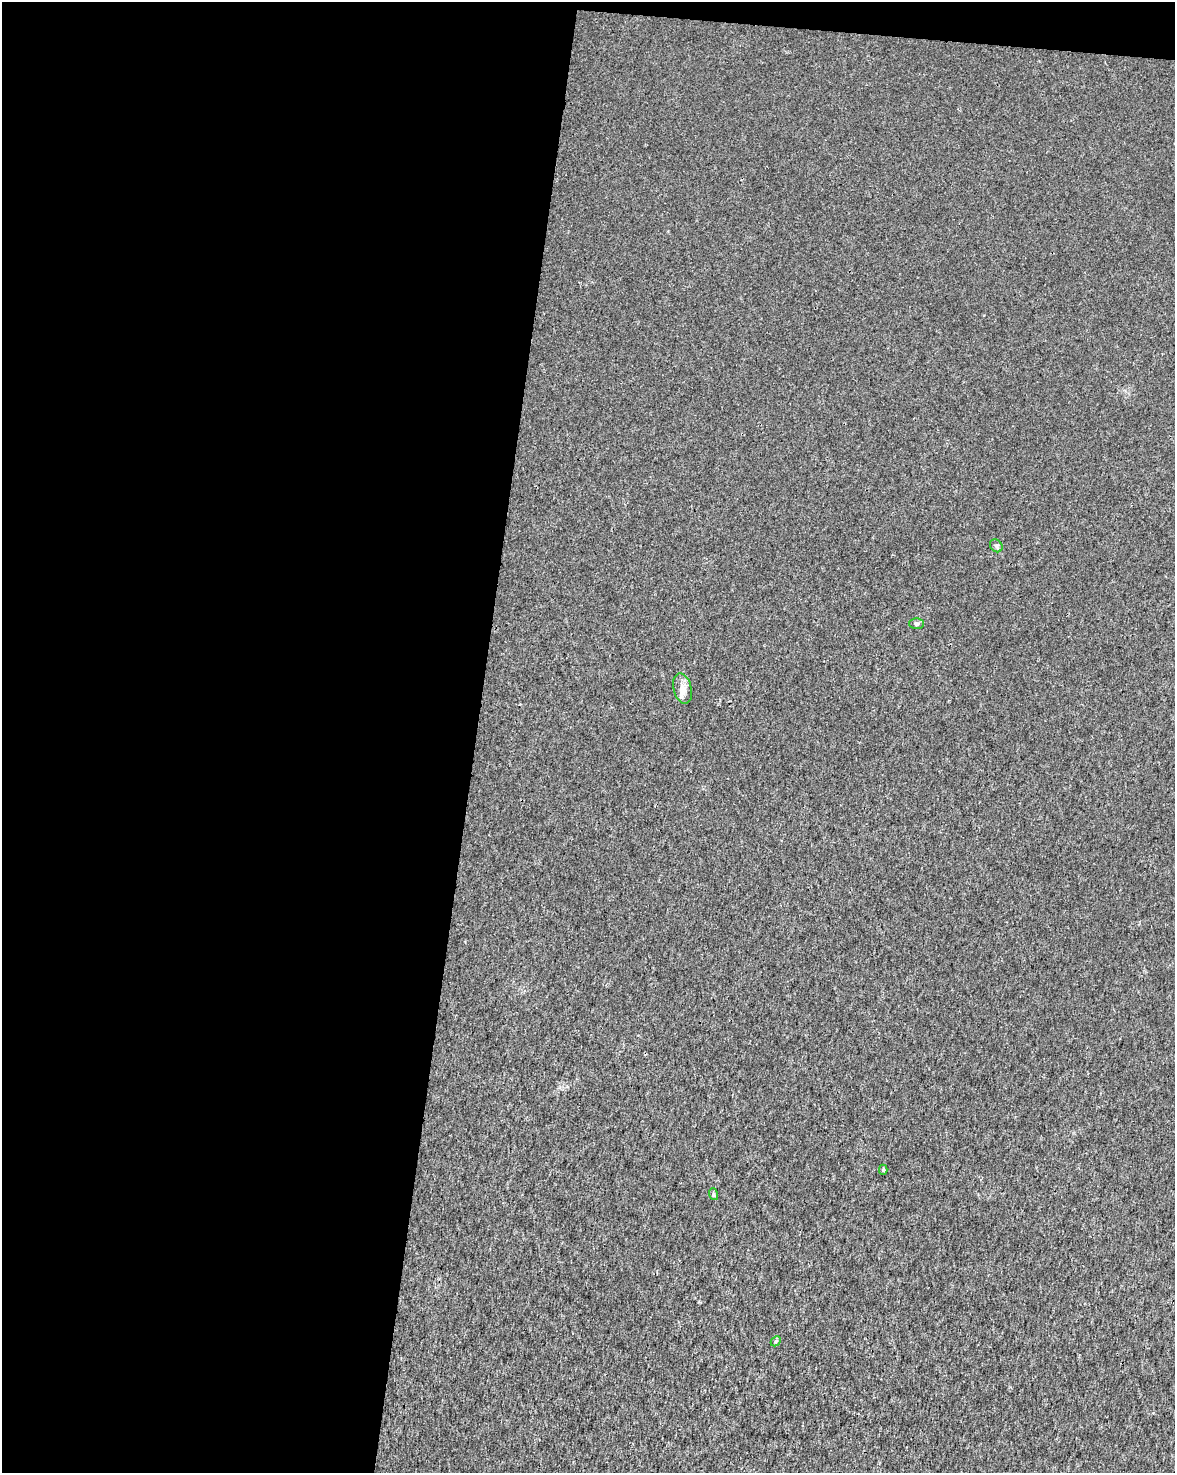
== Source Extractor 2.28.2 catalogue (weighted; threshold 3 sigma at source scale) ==
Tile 1 of 4 x 3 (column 1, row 1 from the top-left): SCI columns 9-1181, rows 3226-4696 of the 4701 x 4924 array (HDU 1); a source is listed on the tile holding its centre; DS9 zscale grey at full resolution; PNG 1177 x 1475 px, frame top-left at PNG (2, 2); each listed source drawn as its Kron ellipse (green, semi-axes under 4 px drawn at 4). Shown black and unused: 42% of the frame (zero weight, under 3 of 4 exposures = <1% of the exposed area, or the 3 px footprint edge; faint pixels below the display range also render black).
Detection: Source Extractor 2.28.2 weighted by HDU 2 'WHT'; one run over the whole footprint, this tile lists its part. Background 0.00157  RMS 0.0023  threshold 0.0101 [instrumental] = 3 sigma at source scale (4.5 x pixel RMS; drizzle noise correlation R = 1.50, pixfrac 1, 0.0396/0.0396 arcsec/px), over >= 5 px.
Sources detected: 7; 1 inside a brighter listed object's ellipse — not listed separately; the other 6 listed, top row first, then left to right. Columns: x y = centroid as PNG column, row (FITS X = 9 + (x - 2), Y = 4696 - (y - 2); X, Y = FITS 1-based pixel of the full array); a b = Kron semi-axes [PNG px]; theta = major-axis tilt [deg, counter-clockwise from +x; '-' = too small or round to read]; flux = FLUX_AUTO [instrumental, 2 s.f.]
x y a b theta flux
996 546 7 5 -46 0.46
916 624 7 5 -2 0.43
683 688 15 9 -76 1.8
883 1170 5 4 - 0.33
713 1194 6 3 -72 0.3
776 1341 6 4 45 0.29